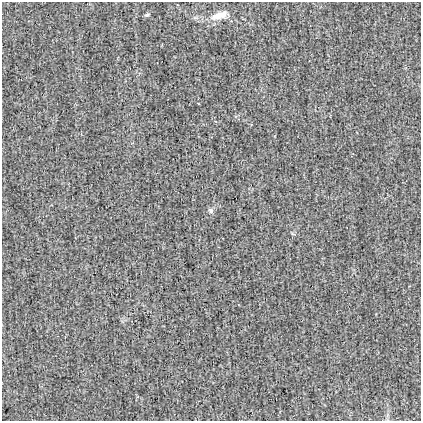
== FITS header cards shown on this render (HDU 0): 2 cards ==
NAXIS1  =                  419
NAXIS2  =                  419

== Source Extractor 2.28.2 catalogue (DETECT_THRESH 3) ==
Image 419 x 419 px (HDU 0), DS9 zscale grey, 1 PNG px = 1 image px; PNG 423 x 423 px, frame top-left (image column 1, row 419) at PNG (2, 2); no overlay
Background -0.00133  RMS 0.031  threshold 0.0942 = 3 sigma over >= 5 px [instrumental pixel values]
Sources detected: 3; all 3 listed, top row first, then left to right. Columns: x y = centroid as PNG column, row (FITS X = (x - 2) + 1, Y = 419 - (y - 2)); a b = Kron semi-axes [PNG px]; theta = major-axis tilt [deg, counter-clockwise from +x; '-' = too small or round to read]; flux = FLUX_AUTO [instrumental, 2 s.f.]
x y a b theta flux
147 15 6 4 20 2.9
220 15 26 9 18 27
211 211 8 5 -53 5.2